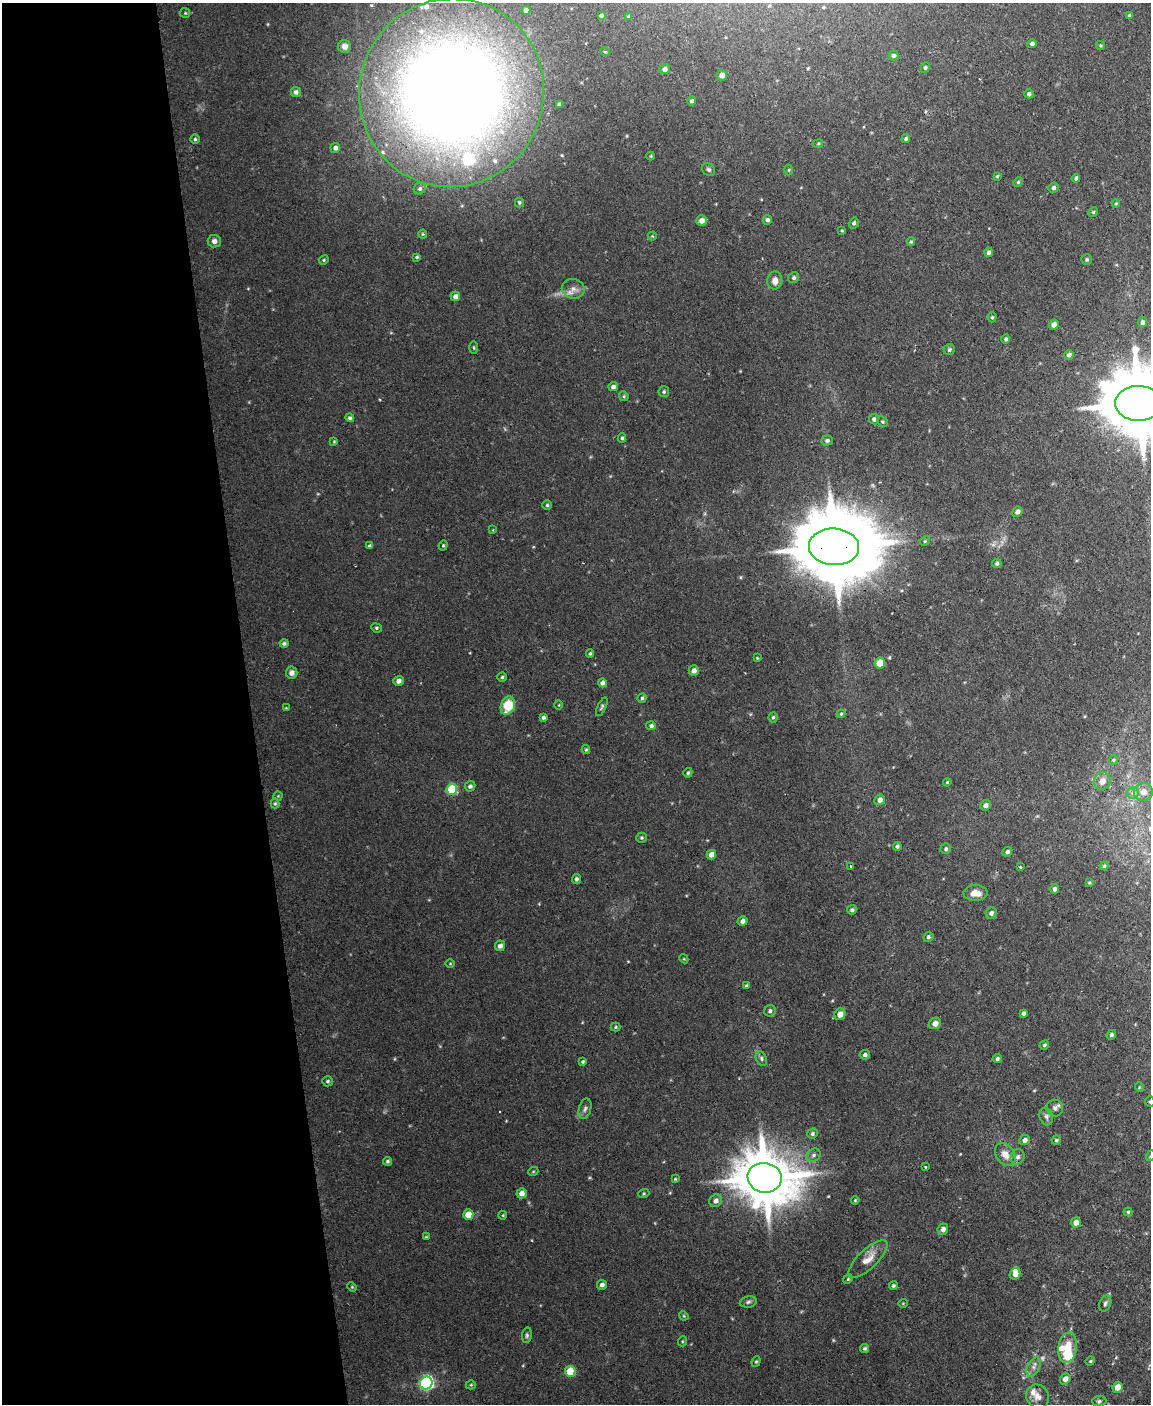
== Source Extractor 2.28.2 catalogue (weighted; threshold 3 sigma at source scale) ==
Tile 5 of 4 x 3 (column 1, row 2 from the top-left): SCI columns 1-1149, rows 1639-3040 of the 4596 x 4572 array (HDU 1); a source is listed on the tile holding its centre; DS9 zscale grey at full resolution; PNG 1153 x 1406 px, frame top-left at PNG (2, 3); each listed source drawn as its Kron ellipse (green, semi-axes under 4 px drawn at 4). Shown black and unused: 22% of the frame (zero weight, under 2 of 3 exposures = <1% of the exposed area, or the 3 px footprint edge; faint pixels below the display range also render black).
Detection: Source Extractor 2.28.2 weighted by HDU 2 'WHT'; one run over the whole footprint, this tile lists its part. Background 0.0545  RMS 0.0055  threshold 0.0245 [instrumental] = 3 sigma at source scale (4.5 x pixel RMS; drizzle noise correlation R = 1.50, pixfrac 1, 0.05/0.05 arcsec/px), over >= 5 px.
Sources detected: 198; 1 too faint to see at this stretch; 1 inside a brighter object's white glare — neither listed nor drawn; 7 inside a brighter listed object's ellipse — not listed separately; the other 189 listed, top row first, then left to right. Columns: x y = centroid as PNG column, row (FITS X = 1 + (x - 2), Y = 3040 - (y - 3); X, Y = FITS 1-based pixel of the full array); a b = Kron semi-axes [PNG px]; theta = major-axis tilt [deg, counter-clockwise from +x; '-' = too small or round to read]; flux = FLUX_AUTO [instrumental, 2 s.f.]
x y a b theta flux
526 10 4 4 - 2.6
185 13 5 5 - 0.71
601 15 4 3 - 1.2
1129 15 4 4 - 0.87
629 17 4 3 - 1.1
1032 44 5 4 - 1.4
1100 45 4 3 - 0.63
344 46 6 6 - 3
605 52 5 3 - 0.42
894 56 5 5 - 1.2
925 68 5 4 - 0.85
665 69 5 5 - 2.1
722 75 5 5 - 2.8
296 92 5 5 - 1.8
451 93 94 92 69 880
1029 94 5 4 - 1.3
692 101 5 4 - 1.2
559 104 4 3 - 0.78
195 139 4 4 - 0.81
906 139 4 4 - 1
818 144 5 4 - 0.66
335 148 5 5 - 1.9
651 156 4 4 - 0.53
709 170 7 5 -44 1.3
789 170 5 3 - 0.52
997 176 4 3 - 0.56
1076 178 4 4 - 1.1
1018 182 5 4 - 0.63
420 188 6 5 - 1.1
1053 188 5 5 - 1.3
519 202 5 3 - 0.74
1116 203 4 4 - 0.66
1093 212 5 4 - 0.73
702 220 5 5 - 3.1
768 220 5 4 - 1.5
854 223 6 4 58 1.1
842 231 4 3 - 0.53
423 234 4 4 - 0.55
652 236 4 4 - 0.5
214 241 6 6 - 2.1
911 242 4 4 - 0.59
989 252 4 4 - 1.4
417 257 4 3 - 0.7
324 260 5 4 - 0.67
1086 260 5 5 - 0.92
794 278 6 5 - 1.2
775 280 9 7 88 3.4
573 289 11 10 - 3.6
455 296 5 4 - 2.7
992 317 5 4 - 0.83
1142 322 5 4 - 1.5
1054 325 5 4 - 2.7
1006 339 4 4 - 1.1
474 348 6 3 -89 0.61
949 350 6 5 - 1.1
1069 355 5 4 - 1.6
613 387 5 4 - 1.6
664 392 5 5 - 0.93
624 396 5 4 - 0.67
1138 403 23 17 -1 6600
350 418 4 4 - 1
874 419 5 5 - 1.5
882 422 6 5 - 0.78
622 438 4 4 - 0.83
334 441 4 3 - 0.54
827 441 5 5 - 1.2
547 505 5 5 - 0.78
1017 512 5 5 - 2
493 530 3 2 - 0.43
925 541 5 4 - 0.65
443 545 5 4 - 0.67
370 546 4 4 - 1.2
834 547 25 18 -4 7500
997 563 5 4 - 1.1
376 628 5 4 - 0.77
284 643 4 4 - 1.2
590 653 4 4 - 0.78
757 658 4 4 - 0.48
880 663 5 5 - 9.3
694 671 5 5 - 2.2
292 673 6 6 - 2.4
502 677 5 4 - 0.79
398 681 5 5 - 2
603 683 4 4 - 2.2
642 698 4 4 - 0.85
559 705 4 3 - 0.43
508 706 9 7 69 14
602 707 10 4 65 1
286 708 3 3 - 0.41
841 714 4 3 - 0.62
543 717 4 3 - 1.2
773 717 5 4 - 0.83
651 726 5 4 - 1.2
586 750 4 4 - 0.6
1113 760 5 4 - 0.68
688 773 5 4 - 0.82
1102 781 9 8 - 3.8
947 782 4 3 - 0.53
470 786 5 5 - 1.4
452 789 5 5 - 33
1143 792 9 9 - 4
1133 793 6 6 - 1.4
278 796 4 4 - 0.51
880 800 5 5 - 2.7
275 803 5 4 - 0.66
985 805 5 5 - 1.9
642 838 5 5 - 0.75
897 846 4 4 - 1
946 849 5 5 - 1.1
1007 852 5 4 - 1.3
711 855 5 4 - 3.6
851 866 3 3 - 0.59
1104 866 4 4 - 0.66
1020 867 3 3 - 0.8
576 879 5 4 - 1.2
1089 883 4 3 - 0.55
1055 889 5 4 - 1.5
976 893 12 8 -2 4.9
852 910 5 4 - 1.2
991 913 6 5 - 1.6
743 921 5 4 - 2.1
928 937 5 4 - 0.97
500 946 5 5 - 2.1
684 959 5 3 - 0.5
450 963 5 3 - 0.44
746 985 4 3 - 0.61
770 1011 6 5 - 1.4
1023 1013 4 4 - 1.3
840 1014 6 5 - 4.4
935 1023 6 5 - 3.5
615 1027 5 4 - 0.65
1111 1035 5 4 - 1.1
1044 1045 5 4 - 0.89
865 1055 5 4 - 1.6
761 1058 8 5 -64 1.2
997 1059 5 4 - 1
583 1061 4 3 - 0.81
327 1081 5 5 - 0.93
1139 1087 5 3 - 0.43
1150 1102 5 4 - 0.68
1055 1108 8 8 - 1.9
585 1109 10 6 75 1.7
1046 1117 9 6 -72 1.7
812 1134 5 5 - 1.1
1025 1140 5 4 - 2
1056 1140 4 4 - 0.73
1005 1154 12 9 -55 4.6
813 1155 7 6 - 1.5
1150 1156 5 3 - 0.48
1018 1157 8 6 61 1.6
387 1161 4 4 - 0.82
925 1166 3 3 - 1.5
533 1172 5 3 - 0.46
765 1178 17 15 -10 3200
675 1179 4 3 - 0.57
522 1193 5 5 - 3
644 1193 6 4 18 0.68
855 1200 4 3 - 0.49
716 1201 7 6 - 2.3
1128 1212 4 4 - 0.67
468 1215 5 5 - 7
503 1215 4 3 - 0.52
1076 1223 5 5 - 3.1
943 1229 6 5 - 2.2
426 1237 4 4 - 0.56
868 1259 25 9 44 6.4
1015 1274 6 5 - 3.7
848 1279 5 4 - 0.59
602 1285 5 5 - 1.8
893 1286 4 4 - 0.85
352 1287 5 4 - 0.49
748 1302 8 5 11 1.3
903 1303 5 3 - 0.39
1105 1303 8 5 69 1.3
684 1316 5 3 - 0.51
527 1335 7 5 81 1.1
683 1341 5 3 - 0.54
865 1348 4 4 - 0.96
1068 1348 15 9 82 11
756 1361 5 4 - 0.76
1090 1361 5 4 - 0.64
1033 1367 10 6 63 2.2
570 1371 5 5 - 16
1065 1379 6 5 - 2.7
426 1383 6 6 - 120
471 1385 5 4 - 0.66
1117 1387 5 5 - 3.8
1038 1396 12 11 - 3.9
1099 1401 7 5 3 1.1
Overlapping masked pixels (flux is a lower limit): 1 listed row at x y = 834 547
Isophote crosses this tile's border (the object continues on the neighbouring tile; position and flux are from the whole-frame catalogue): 4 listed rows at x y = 451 93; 1138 403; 1150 1102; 1150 1156